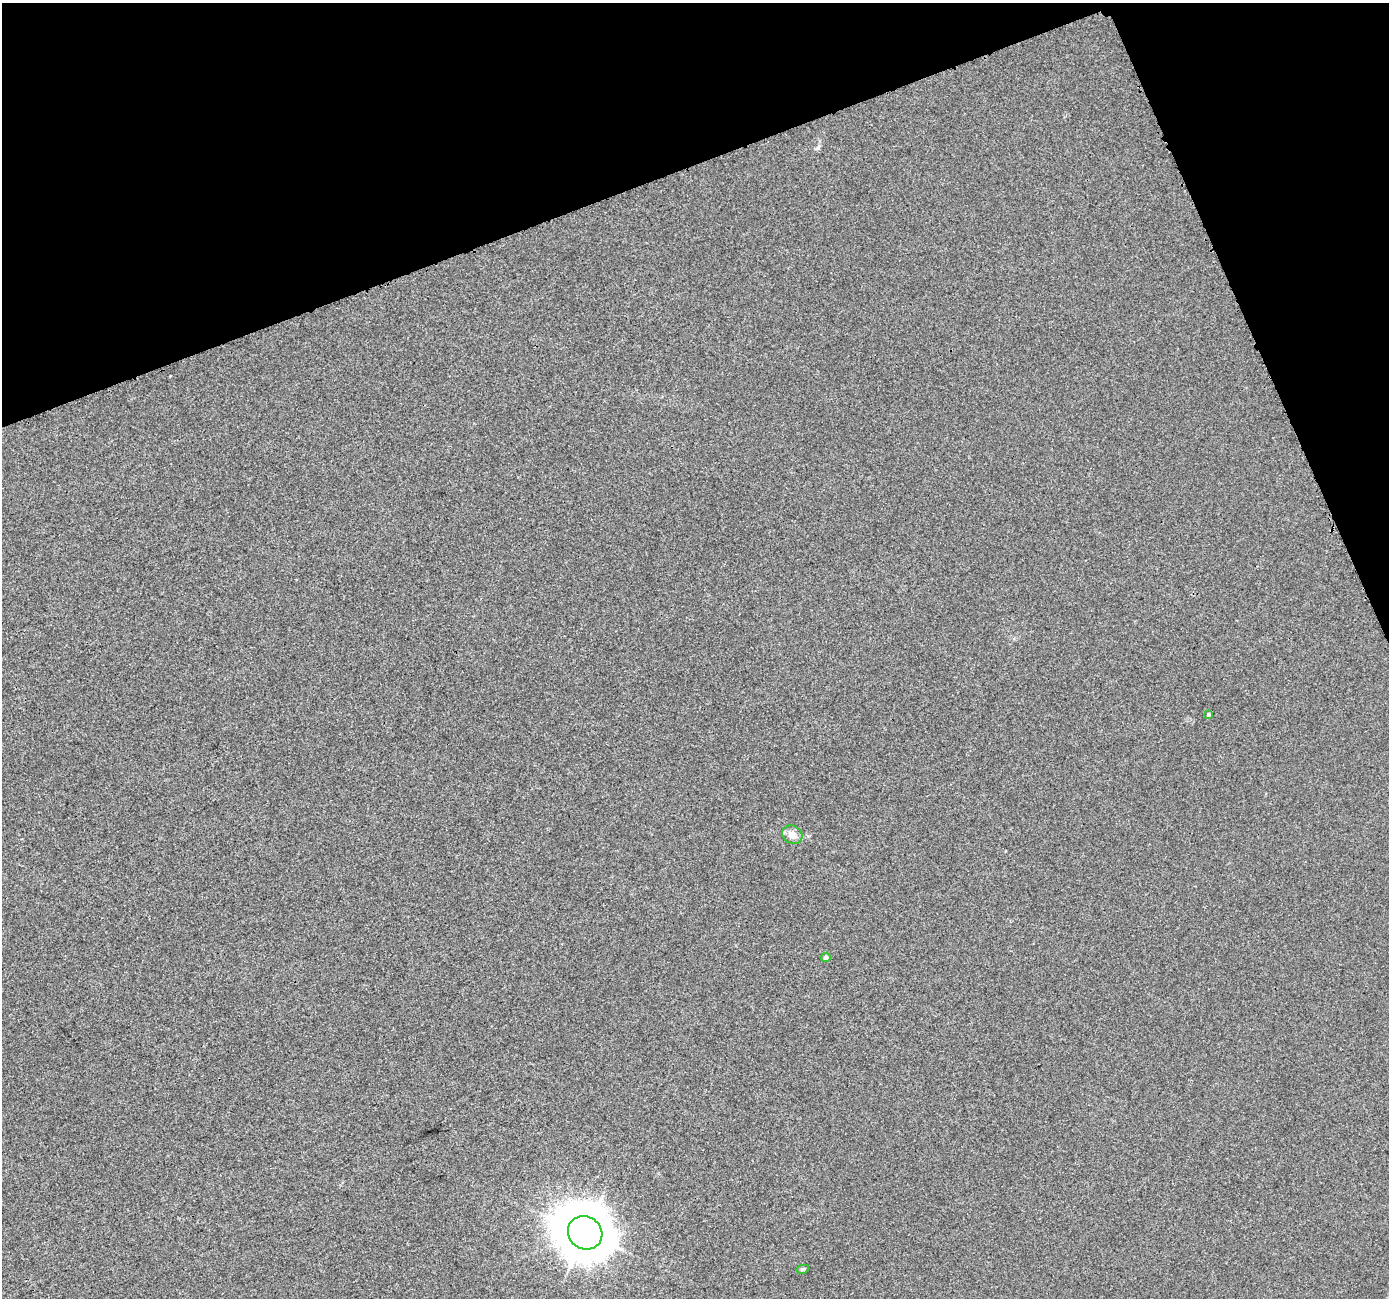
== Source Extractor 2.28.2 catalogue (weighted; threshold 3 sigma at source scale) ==
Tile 3 of 4 x 4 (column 3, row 1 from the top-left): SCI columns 2797-4183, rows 4045-5340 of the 5589 x 5441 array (HDU 1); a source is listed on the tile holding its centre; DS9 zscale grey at full resolution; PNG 1391 x 1300 px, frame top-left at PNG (2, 3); each listed source drawn as its Kron ellipse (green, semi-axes under 4 px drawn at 4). Shown black and unused: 18% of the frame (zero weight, under 3 of 4 exposures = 2% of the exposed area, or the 3 px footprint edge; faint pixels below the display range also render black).
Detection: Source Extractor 2.28.2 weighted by HDU 2 'WHT'; one run over the whole footprint, this tile lists its part. Background 4.06e-04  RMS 0.0029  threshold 0.0129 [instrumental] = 3 sigma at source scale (4.5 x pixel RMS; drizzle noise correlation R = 1.50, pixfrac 1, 0.0396/0.0396 arcsec/px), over >= 5 px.
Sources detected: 5; all 5 listed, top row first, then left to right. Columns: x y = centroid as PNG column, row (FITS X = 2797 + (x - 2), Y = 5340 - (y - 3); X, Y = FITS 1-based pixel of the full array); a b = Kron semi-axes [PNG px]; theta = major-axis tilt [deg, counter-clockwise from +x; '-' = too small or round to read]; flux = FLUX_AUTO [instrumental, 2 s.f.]
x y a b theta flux
1208 714 4 4 - 0.56
792 835 10 9 - 2.1
826 957 5 4 - 1.3
585 1233 18 16 -36 1000
803 1269 6 4 10 0.41